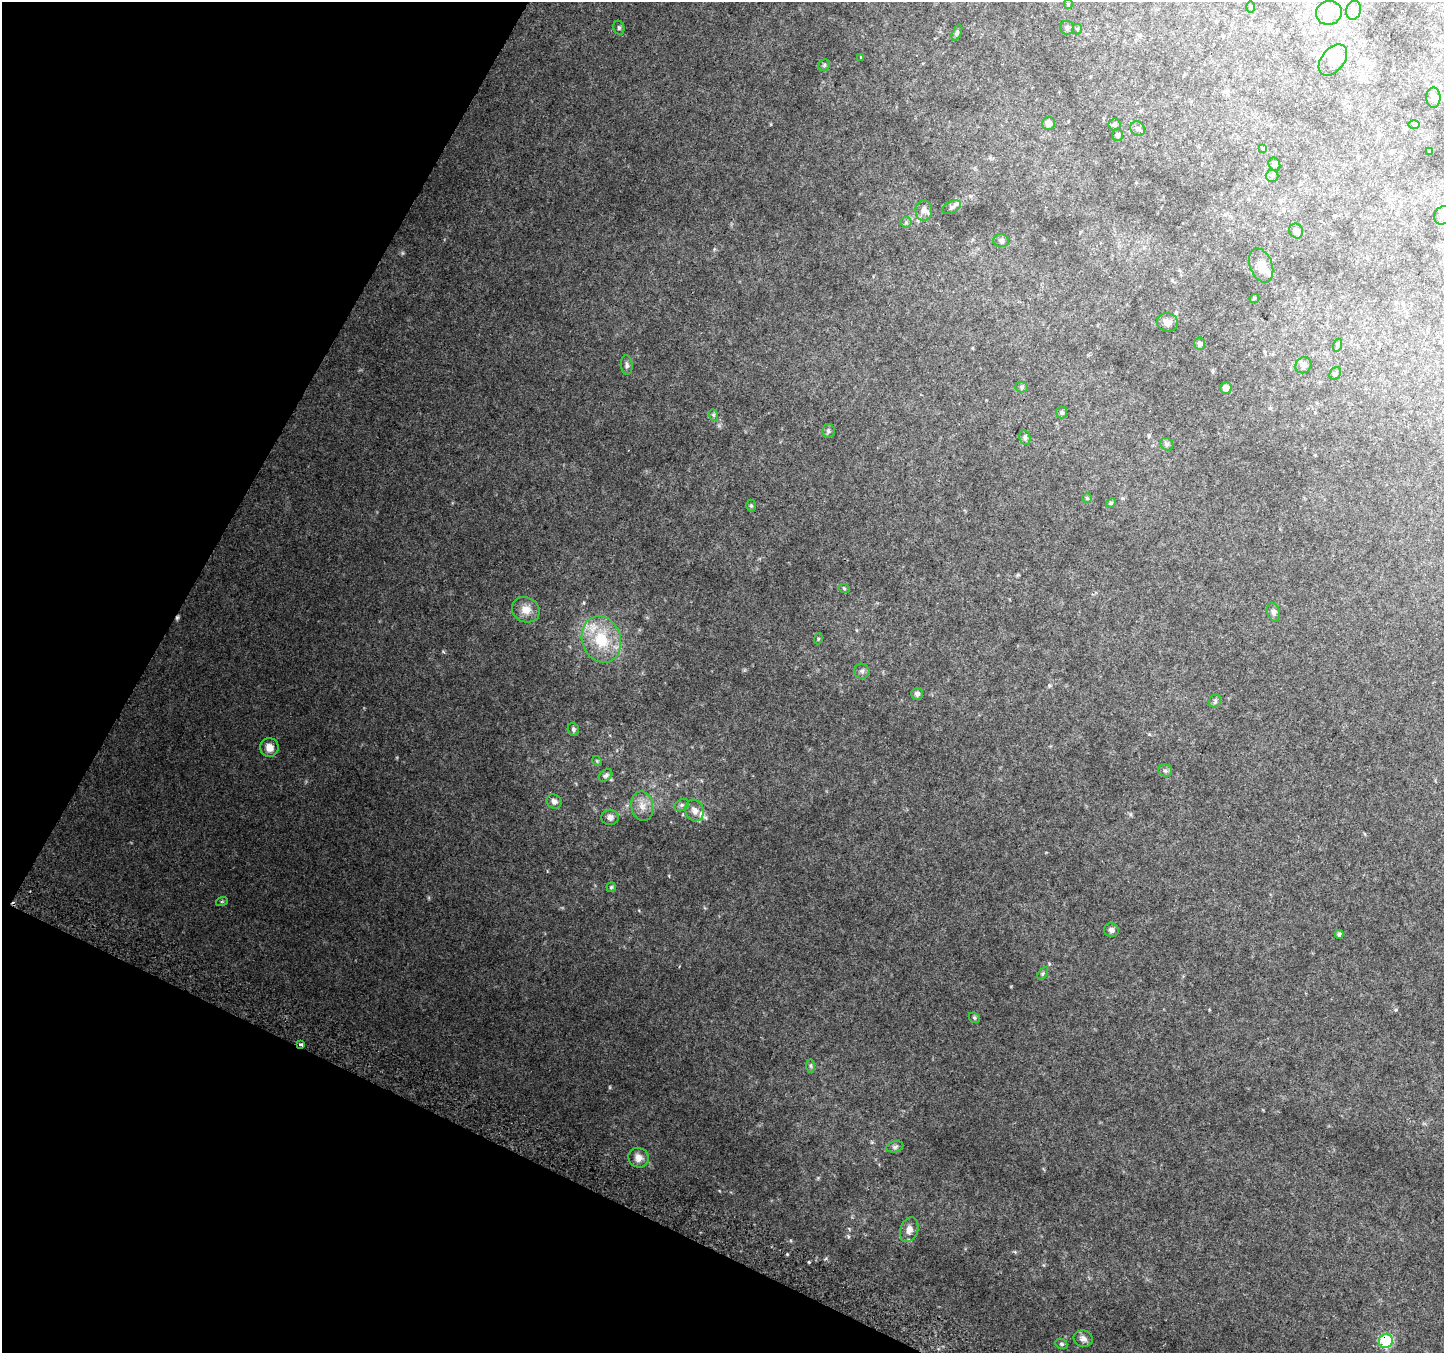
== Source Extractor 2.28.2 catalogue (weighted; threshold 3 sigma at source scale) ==
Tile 9 of 4 x 4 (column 1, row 3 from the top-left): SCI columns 31-1472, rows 1655-3005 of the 5818 x 5945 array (HDU 1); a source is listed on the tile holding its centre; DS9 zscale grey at full resolution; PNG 1446 x 1355 px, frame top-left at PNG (2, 2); each listed source drawn as its Kron ellipse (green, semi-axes under 4 px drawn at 4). Shown black and unused: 23% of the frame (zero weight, under 2 of 3 exposures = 2% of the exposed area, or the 3 px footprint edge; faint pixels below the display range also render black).
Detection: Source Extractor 2.28.2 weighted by HDU 2 'WHT'; one run over the whole footprint, this tile lists its part. Background 0.085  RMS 0.013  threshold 0.0563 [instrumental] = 3 sigma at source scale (4.5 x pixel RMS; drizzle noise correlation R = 1.50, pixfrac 1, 0.0396/0.0396 arcsec/px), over >= 5 px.
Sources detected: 83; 1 too faint to see at this stretch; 1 inside a brighter object's white glare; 2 cosmic-ray / hot-pixel residue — neither listed nor drawn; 2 inside a brighter listed object's ellipse — not listed separately; the other 77 listed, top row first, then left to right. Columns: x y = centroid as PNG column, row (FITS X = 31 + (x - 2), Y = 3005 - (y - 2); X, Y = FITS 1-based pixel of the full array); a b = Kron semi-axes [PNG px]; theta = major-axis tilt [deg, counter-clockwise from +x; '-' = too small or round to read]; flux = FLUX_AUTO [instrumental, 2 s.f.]
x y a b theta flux
1068 4 5 4 - 1.4
1250 7 6 4 89 1.3
1354 10 9 7 73 5.4
1329 13 13 12 - 17
619 28 7 5 -76 2.4
1067 28 7 7 - 3.4
1077 29 5 5 - 1.6
957 33 8 4 66 2.2
861 57 3 3 - 4.5
1333 60 18 11 52 15
824 65 6 5 - 1.9
1433 98 10 7 90 4.5
1048 123 6 6 - 5.9
1115 125 6 6 - 2.6
1414 125 6 4 -1 1.6
1138 129 8 7 - 3.2
1118 135 6 5 - 2.9
1263 149 4 3 - 1
1429 151 4 3 - 1.3
1274 164 7 5 -63 2.5
1272 176 6 6 - 2.7
952 207 10 5 26 3.3
924 210 10 8 88 7.2
1443 215 9 8 - 5.6
906 222 5 5 - 1.9
1296 231 7 6 - 4.8
1001 241 8 6 -9 3.3
1261 265 17 11 -69 12
1254 298 5 4 - 1.8
1167 322 10 9 - 6.5
1200 343 6 5 - 3.5
1338 345 6 4 72 1.9
627 365 10 5 -85 3.5
1303 365 8 7 - 5.7
1335 374 7 5 53 2.2
1021 387 6 5 - 2.1
1226 388 6 6 - 7.4
1062 413 6 5 - 2.1
713 415 6 4 -70 1.8
828 431 7 6 - 2.6
1025 438 7 5 -77 2.4
1167 444 7 5 -44 2.3
1087 498 5 5 - 1.5
1111 503 5 4 - 1.5
751 505 6 5 - 1.7
844 588 6 3 -20 1.2
526 610 14 12 -29 14
1273 612 9 6 -75 3.7
601 639 24 19 -71 50
818 639 5 3 - 1.2
862 671 7 7 - 3.6
917 694 6 5 - 3.3
1215 701 7 5 49 2.4
573 729 7 5 -69 2.5
269 748 9 9 - 10
597 761 5 4 - 1.4
1165 771 7 6 - 2.8
606 775 7 5 37 3.3
554 801 8 6 -33 5
682 805 8 5 27 2.8
642 806 15 11 -80 12
695 810 11 9 -71 8.5
610 817 9 7 4 5.1
611 887 4 4 - 1.7
222 901 6 4 19 1.4
1111 930 7 6 - 4.2
1339 934 4 3 - 2.4
1043 973 7 4 59 1.9
974 1018 6 5 - 1.8
301 1044 4 3 - 4.3
811 1066 7 4 -89 2
895 1147 8 5 12 3.2
638 1158 10 9 - 8.6
909 1230 13 8 71 9.6
1083 1339 9 8 - 5.8
1386 1341 7 6 - 74
1061 1344 6 5 - 2.1
Overlapping masked pixels (flux is a lower limit): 2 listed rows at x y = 301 1044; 1386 1341
Isophote crosses this tile's border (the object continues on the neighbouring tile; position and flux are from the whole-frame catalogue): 1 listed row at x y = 1443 215
Unlisted compact peaks at least as high as the median listed source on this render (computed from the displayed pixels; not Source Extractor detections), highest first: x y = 809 1262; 787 1254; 826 1258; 848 1236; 403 253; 443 652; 1396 1010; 1049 685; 719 426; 1011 986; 790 1240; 1015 1252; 669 876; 771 124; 639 910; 1130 814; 1149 734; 584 602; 818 1178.